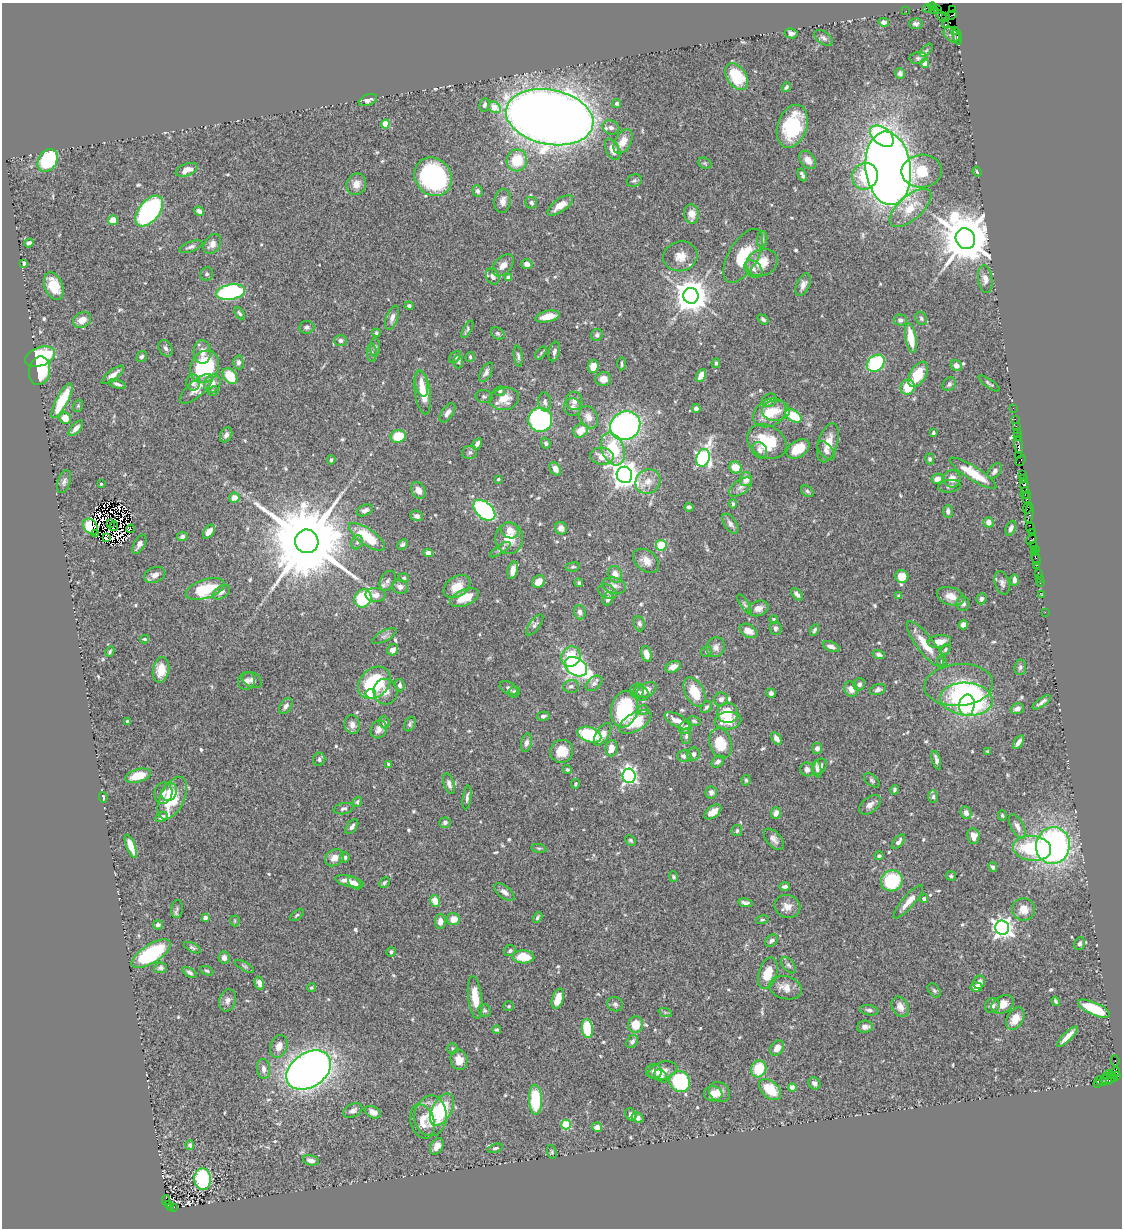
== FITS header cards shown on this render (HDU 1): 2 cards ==
NAXIS1  =                 1120
NAXIS2  =                 1226

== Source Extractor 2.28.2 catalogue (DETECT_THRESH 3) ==
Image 1120 x 1226 px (HDU 1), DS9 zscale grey, 1 PNG px = 1 image px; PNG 1124 x 1230 px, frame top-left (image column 1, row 1226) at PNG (2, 3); each listed source drawn as its Kron ellipse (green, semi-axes under 4 px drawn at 4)
Background 1.16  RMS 0.044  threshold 0.133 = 3 sigma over >= 5 px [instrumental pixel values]
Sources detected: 616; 7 with non-positive FLUX_AUTO (blend fragments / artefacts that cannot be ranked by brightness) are neither listed nor drawn; of the other 609, the 500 brightest by FLUX_AUTO listed and drawn (109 fainter detections omitted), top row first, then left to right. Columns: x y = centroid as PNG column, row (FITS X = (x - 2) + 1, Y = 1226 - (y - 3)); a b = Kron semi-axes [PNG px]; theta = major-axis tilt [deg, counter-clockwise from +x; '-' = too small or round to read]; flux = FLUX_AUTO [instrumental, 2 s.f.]
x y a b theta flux
932 7 4 3 - 84
928 8 4 3 - 90
952 9 2 2 - 5.8
934 10 4 2 - 89
938 10 2 2 - 35
906 11 2 2 - 27
951 15 5 2 - 47
941 16 6 3 -52 72
946 17 3 2 - 35
884 22 5 4 - 11
916 24 7 5 -5 7.8
945 24 3 3 - 60
955 30 3 2 - 45
791 33 6 5 - 10
952 35 9 6 -44 9.3
957 36 8 3 -79 120
824 38 10 6 -37 9.9
926 50 8 3 45 4.3
918 58 8 5 9 7.8
925 63 4 4 - 49
900 73 6 5 - 7.4
736 76 15 9 -56 120
786 87 5 3 - 4.5
368 100 9 5 21 11
617 103 4 4 - 5.5
485 105 7 5 76 10
494 107 7 5 -36 56
550 117 44 27 -11 6900
385 124 4 4 - 96
792 126 22 14 71 160
611 127 8 7 - 12
882 136 13 8 -39 260
623 142 13 8 61 34
613 149 11 6 -63 28
48 160 12 9 57 220
517 160 11 10 - 93
808 160 10 7 -52 24
705 163 7 5 -21 5.1
888 168 37 22 -84 4100
187 170 11 6 20 29
922 171 20 16 3 120
977 172 5 4 - 4.7
802 175 6 3 -65 8.1
865 176 13 12 - 130
433 177 20 18 -52 480
634 181 7 6 - 7.1
356 184 11 9 60 25
477 191 6 5 - 8.9
503 201 12 8 81 19
531 203 6 5 - 9.8
560 205 15 6 35 41
910 208 26 12 41 75
149 211 18 10 51 570
199 211 5 4 - 13
692 214 10 7 -83 29
113 220 5 5 - 44
762 239 8 5 84 7.9
965 239 11 9 -62 18000
29 243 5 3 - 10
212 244 11 7 56 20
191 247 12 5 19 9.8
680 256 17 15 16 39
743 256 30 14 59 110
762 262 16 13 23 60
24 263 4 3 - 6.7
527 264 6 5 - 13
503 265 13 8 47 23
753 269 10 7 -42 14
207 274 7 6 - 6.5
493 276 8 6 -66 15
508 278 4 4 - 40
985 279 14 7 -82 18
803 285 12 6 66 16
54 286 14 9 -68 67
231 292 14 7 10 490
691 296 8 7 - 6200
409 306 4 4 - 6.7
239 313 7 4 -57 5.3
548 316 12 5 12 44
392 318 13 6 71 16
921 318 7 5 -61 6.8
763 319 6 4 -36 6.4
82 320 9 7 25 27
900 320 7 5 -3 8
307 327 8 6 5 8.1
467 329 9 3 60 5.5
376 333 4 4 - 4.6
498 333 7 5 -39 6.4
597 335 6 5 - 9.9
911 338 15 5 -80 74
341 340 6 5 - 9.1
375 347 9 5 -90 7.1
166 348 9 6 -62 11
202 352 12 8 -89 24
554 352 10 5 76 10
372 353 9 5 -89 7.9
541 353 7 4 54 4.9
518 356 10 4 -82 7.5
40 357 15 9 21 210
142 357 6 4 58 7
455 357 7 5 45 7.7
470 357 5 4 - 5.1
238 362 7 5 -86 9.8
458 362 6 5 - 4.6
716 363 5 3 - 5.2
876 363 10 7 41 210
622 364 6 2 -89 5.2
956 365 6 5 - 15
593 366 6 5 - 30
205 367 17 13 63 280
40 371 14 10 79 120
486 372 11 5 59 11
918 374 14 8 59 81
113 375 13 5 38 20
230 376 9 6 -52 79
701 376 6 4 61 26
603 379 8 7 - 22
193 383 8 6 87 14
989 383 12 3 -35 6.3
117 384 9 4 -18 8.4
212 384 9 8 - 22
421 384 13 6 -78 23
949 384 7 6 - 7.8
908 387 8 7 - 85
196 389 21 8 41 34
213 391 5 4 - 4.7
500 391 5 4 - 4.5
423 392 22 7 -82 57
484 397 8 6 -11 7
504 399 15 11 8 46
769 400 8 6 31 16
62 401 19 6 62 110
574 401 9 8 - 17
545 402 9 6 -83 11
78 406 6 5 - 4.4
573 407 9 8 - 13
696 408 4 4 - 10
1013 408 2 2 - 19
776 411 14 10 -1 37
447 413 11 6 55 14
770 413 17 13 31 63
793 416 9 5 -32 98
589 417 12 8 -60 26
65 418 6 5 - 38
1015 419 2 2 - 34
540 420 12 12 - 420
625 426 15 14 - 890
1016 426 2 2 - 35
76 428 9 4 48 15
581 431 8 6 33 40
1017 432 2 2 - 61
933 433 3 3 - 5.4
226 435 8 5 64 12
398 436 8 6 12 96
1017 436 2 2 - 38
767 442 21 16 -30 110
546 443 5 4 - 6.8
828 443 20 9 73 45
477 444 6 4 61 12
1019 445 8 3 -81 83
613 449 17 11 -69 140
798 449 12 8 33 67
760 450 8 7 - 14
826 451 11 6 -50 14
470 452 7 6 - 7.3
602 456 12 8 -5 35
1019 456 3 2 - 66
703 458 9 6 72 760
930 459 5 4 - 5.6
331 460 4 3 - 5.2
1020 460 6 2 51 89
735 467 6 6 - 42
555 469 7 5 -57 18
995 471 9 5 52 8.5
973 473 27 6 -32 80
1022 474 3 2 - 52
624 475 8 7 - 3600
498 479 3 3 - 4.8
746 479 7 6 - 34
937 479 6 5 - 24
952 479 8 8 - 24
1024 479 3 3 - 110
64 482 12 6 71 11
648 482 13 11 40 34
101 484 3 3 - 4.5
949 486 11 6 5 9.9
1024 486 7 4 -76 140
740 487 13 7 36 15
418 490 9 6 -59 22
807 491 7 5 -39 6.5
1025 493 6 3 75 220
234 498 5 5 - 23
1027 498 6 2 89 310
733 504 4 3 - 4.4
689 507 4 3 - 7
1028 508 6 3 69 100
365 510 8 5 25 12
484 510 13 8 -41 460
948 511 6 5 - 10
1029 513 10 3 83 220
417 516 6 5 - 11
988 522 5 5 - 16
110 524 2 2 - 5.4
730 524 11 6 -56 12
114 526 5 2 - 5.6
90 527 8 6 -56 110
561 528 6 6 - 17
1011 528 8 4 68 10
1030 528 6 3 -68 170
130 529 4 4 - 8.3
510 530 9 8 - 27
209 532 8 4 52 26
1032 532 3 2 - 74
95 533 3 2 - 8.1
182 537 5 4 - 9.8
367 537 21 8 -35 140
106 538 4 2 - 4.7
509 538 15 14 - 55
1031 539 6 3 35 99
307 541 12 11 - 59000
357 542 7 5 68 7.3
139 544 10 5 59 12
402 544 6 4 41 6.3
661 545 5 5 - 78
1034 546 3 2 - 160
1035 549 3 2 - 63
500 550 12 4 35 7.9
428 553 4 4 - 14
1035 553 3 2 - 56
1036 558 7 3 -66 110
646 561 14 10 -39 27
1037 565 2 2 - 13
573 567 7 4 7 5.2
513 570 9 5 77 20
1038 573 4 3 - 140
615 574 9 6 -69 28
155 575 11 7 20 16
902 577 6 6 - 51
404 578 5 4 - 5.2
1039 578 2 2 - 13
1014 580 6 4 88 9.8
388 581 11 7 63 12
538 582 7 5 46 32
579 583 4 3 - 5.5
1002 583 12 7 -74 12
1040 583 2 2 - 26
614 586 12 7 -15 17
400 587 8 7 - 17
457 587 15 10 33 46
205 589 20 9 18 120
221 592 9 6 31 11
608 592 10 6 -23 11
797 594 7 4 -50 10
375 595 10 7 -2 20
1042 595 2 2 - 12
899 596 4 4 - 5.5
951 596 14 9 -17 33
363 598 9 8 - 170
464 598 15 8 24 59
608 599 6 5 - 10
981 599 5 5 - 11
963 603 7 6 - 10
744 604 11 4 -57 6.4
758 608 10 7 19 19
580 612 7 5 -75 12
1045 612 2 2 - 24
774 619 4 4 - 4.5
639 624 7 5 -81 7.9
535 625 12 5 53 8.5
963 625 5 4 - 15
775 628 7 6 - 8.4
814 630 6 4 63 6.7
748 631 9 6 -28 20
384 636 13 5 27 10
145 639 4 3 - 4.5
939 642 12 6 7 29
925 644 28 8 -52 66
831 646 8 5 -20 13
716 647 10 9 - 18
945 649 6 4 53 5.1
393 650 6 5 - 23
110 651 5 4 - 4.7
707 652 5 5 - 5.1
646 654 8 5 -77 30
879 654 6 4 -18 8.1
571 656 10 9 - 85
942 661 6 4 -85 7.3
576 667 12 8 -32 710
673 667 8 5 25 20
1020 667 8 6 84 7.1
161 670 13 8 80 42
252 680 10 7 -27 11
247 681 9 8 - 13
374 683 18 14 44 210
594 683 9 6 40 10
859 684 6 5 - 12
400 685 6 5 - 10
959 685 34 21 4 140
571 686 8 6 2 8.4
509 688 9 6 -30 11
851 689 8 6 -55 24
878 689 8 5 18 8.3
646 690 11 6 31 23
637 691 7 7 - 7.4
385 692 13 12 - 27
514 692 6 5 - 7.6
694 692 16 9 -63 75
641 693 8 6 -45 11
771 693 5 4 - 7.9
371 694 5 5 - 76
721 699 7 6 - 15
967 699 26 16 -5 580
1042 702 10 3 36 9.7
967 705 10 7 84 110
286 706 9 5 57 11
706 707 6 4 50 6.1
624 709 18 13 78 240
1017 709 6 5 - 14
643 710 6 4 -4 5.9
728 713 10 10 - 67
543 716 6 4 9 8.3
677 721 14 6 -29 30
694 721 6 5 - 6
728 721 13 8 4 72
127 722 3 3 - 6
384 722 6 5 - 9.7
635 722 18 9 30 82
410 724 8 5 64 6.7
352 725 9 7 -74 16
686 728 7 6 - 15
379 729 9 7 62 15
603 734 12 6 56 32
589 735 12 7 -18 150
686 736 8 5 90 6.2
776 738 7 4 -54 17
1018 742 8 4 56 13
526 743 9 5 78 12
721 743 15 11 -73 86
611 748 8 6 81 28
817 748 5 5 - 11
562 751 11 11 - 47
988 751 3 3 - 5
693 754 7 6 - 13
684 756 7 5 -1 15
319 759 6 6 - 8.9
936 760 9 3 -75 11
718 762 7 5 41 9.9
389 764 3 3 - 5.3
820 766 9 6 53 14
567 769 4 4 - 5.1
807 769 7 6 - 13
817 769 8 3 -79 11
138 776 13 6 15 64
629 776 7 6 - 760
746 780 5 4 - 5.4
872 780 9 5 -38 7
449 784 10 5 -72 13
575 784 5 4 - 4.6
895 790 5 4 - 6.1
169 792 9 7 66 28
711 792 6 6 - 15
163 793 11 9 78 17
103 797 5 2 - 4.6
467 797 12 4 82 8.8
933 797 6 5 - 6.3
172 798 23 12 64 130
357 802 5 4 - 6
870 805 12 7 40 16
344 809 10 5 12 7.9
713 812 10 5 37 25
776 813 6 5 - 16
966 813 6 5 - 17
1002 815 5 4 - 4.3
162 817 6 5 - 12
445 823 6 5 - 8.6
1017 826 13 6 -63 17
352 827 8 5 53 10
737 831 5 5 - 5.9
973 836 8 6 -81 27
774 839 12 7 -48 15
630 840 6 4 -45 5.5
898 842 9 4 51 11
131 846 12 4 -69 33
1053 846 18 17 - 980
539 848 7 4 -8 4.3
1032 848 19 12 -6 200
879 856 4 3 - 5.3
345 857 5 4 - 6.7
334 858 10 7 35 28
993 867 5 4 - 7.5
951 876 5 4 - 5.4
673 877 5 4 - 4.6
349 881 15 5 -14 28
892 881 11 10 - 200
355 883 8 5 -41 13
384 883 6 4 46 6.5
785 886 5 4 - 9.1
504 892 12 6 -38 16
924 899 4 4 - 11
435 901 6 5 - 35
908 902 21 6 49 32
745 903 7 4 -11 9.6
787 906 13 11 -19 26
177 909 9 6 82 6.6
1023 909 11 11 - 34
297 915 8 4 36 4.5
205 917 4 3 - 12
537 917 6 4 58 6.5
453 919 7 6 - 30
762 920 6 4 16 4.5
235 921 5 5 - 4.3
440 921 7 5 89 17
158 925 5 4 - 9.6
1002 928 7 7 - 1700
771 941 7 5 44 7.8
1080 944 6 5 - 7.5
192 948 9 4 -27 5.7
510 951 6 5 - 6.5
391 952 4 4 - 6.7
151 954 22 9 32 210
523 957 11 6 -2 78
224 958 6 5 - 15
789 965 9 5 -52 8
244 966 11 4 -29 5.3
160 968 6 5 - 9.3
207 971 7 4 -22 5
190 973 8 4 -33 8.4
768 973 16 9 73 54
979 982 7 5 69 16
259 983 6 4 -75 15
976 987 6 4 5 19
311 988 5 4 - 5
785 988 16 11 -14 33
934 991 8 5 -49 5.9
475 997 21 7 -83 57
558 999 10 5 72 45
228 1000 11 8 74 15
1056 1001 5 3 - 4.8
615 1004 8 7 - 8.8
1003 1004 12 8 29 31
992 1005 8 7 - 14
509 1006 5 5 - 4.9
900 1007 11 8 -62 21
1094 1009 17 6 -24 110
484 1010 7 6 - 6.1
869 1010 9 5 -9 8.3
665 1012 7 4 -18 5
1015 1019 12 8 59 42
635 1024 8 7 - 57
865 1027 8 6 5 16
587 1028 9 5 -83 120
497 1030 4 4 - 5.3
1067 1037 14 4 46 26
632 1041 7 5 52 9.6
279 1046 12 8 70 23
777 1048 8 6 55 22
452 1049 5 5 - 4.5
459 1060 10 8 -77 31
1115 1061 6 3 -83 280
263 1069 10 6 -83 14
759 1069 9 7 67 79
309 1070 24 17 34 2100
654 1071 8 7 - 14
663 1071 15 8 16 32
1116 1072 4 4 - 45
1109 1073 3 2 - 29
661 1076 7 5 -45 7.8
1106 1076 3 3 - 81
1117 1076 4 2 - 80
1111 1078 6 3 59 190
1114 1078 3 3 - 65
1106 1080 6 3 -29 200
680 1081 11 10 - 280
1101 1081 6 4 -25 130
814 1083 6 5 - 12
1098 1083 4 2 - 73
792 1088 4 4 - 43
770 1089 13 8 -42 79
719 1092 11 9 -36 21
713 1094 9 7 -5 33
535 1100 15 6 -88 160
442 1110 18 9 61 170
353 1111 10 6 24 14
373 1112 8 5 -27 16
631 1115 7 5 -60 12
431 1116 20 16 87 57
637 1118 6 5 - 12
422 1121 18 12 -72 37
566 1125 5 4 - 180
597 1127 5 4 - 18
190 1145 5 4 - 7.3
437 1146 9 6 60 21
495 1148 7 4 19 7.4
552 1152 7 4 -73 4.6
311 1160 8 5 -15 15
203 1179 11 8 -88 300
166 1200 5 2 - 100
168 1204 3 2 - 160
170 1207 4 3 - 55
174 1207 2 2 - 110
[109 fainter detections neither listed nor drawn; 7 non-positive-flux detections neither listed nor drawn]